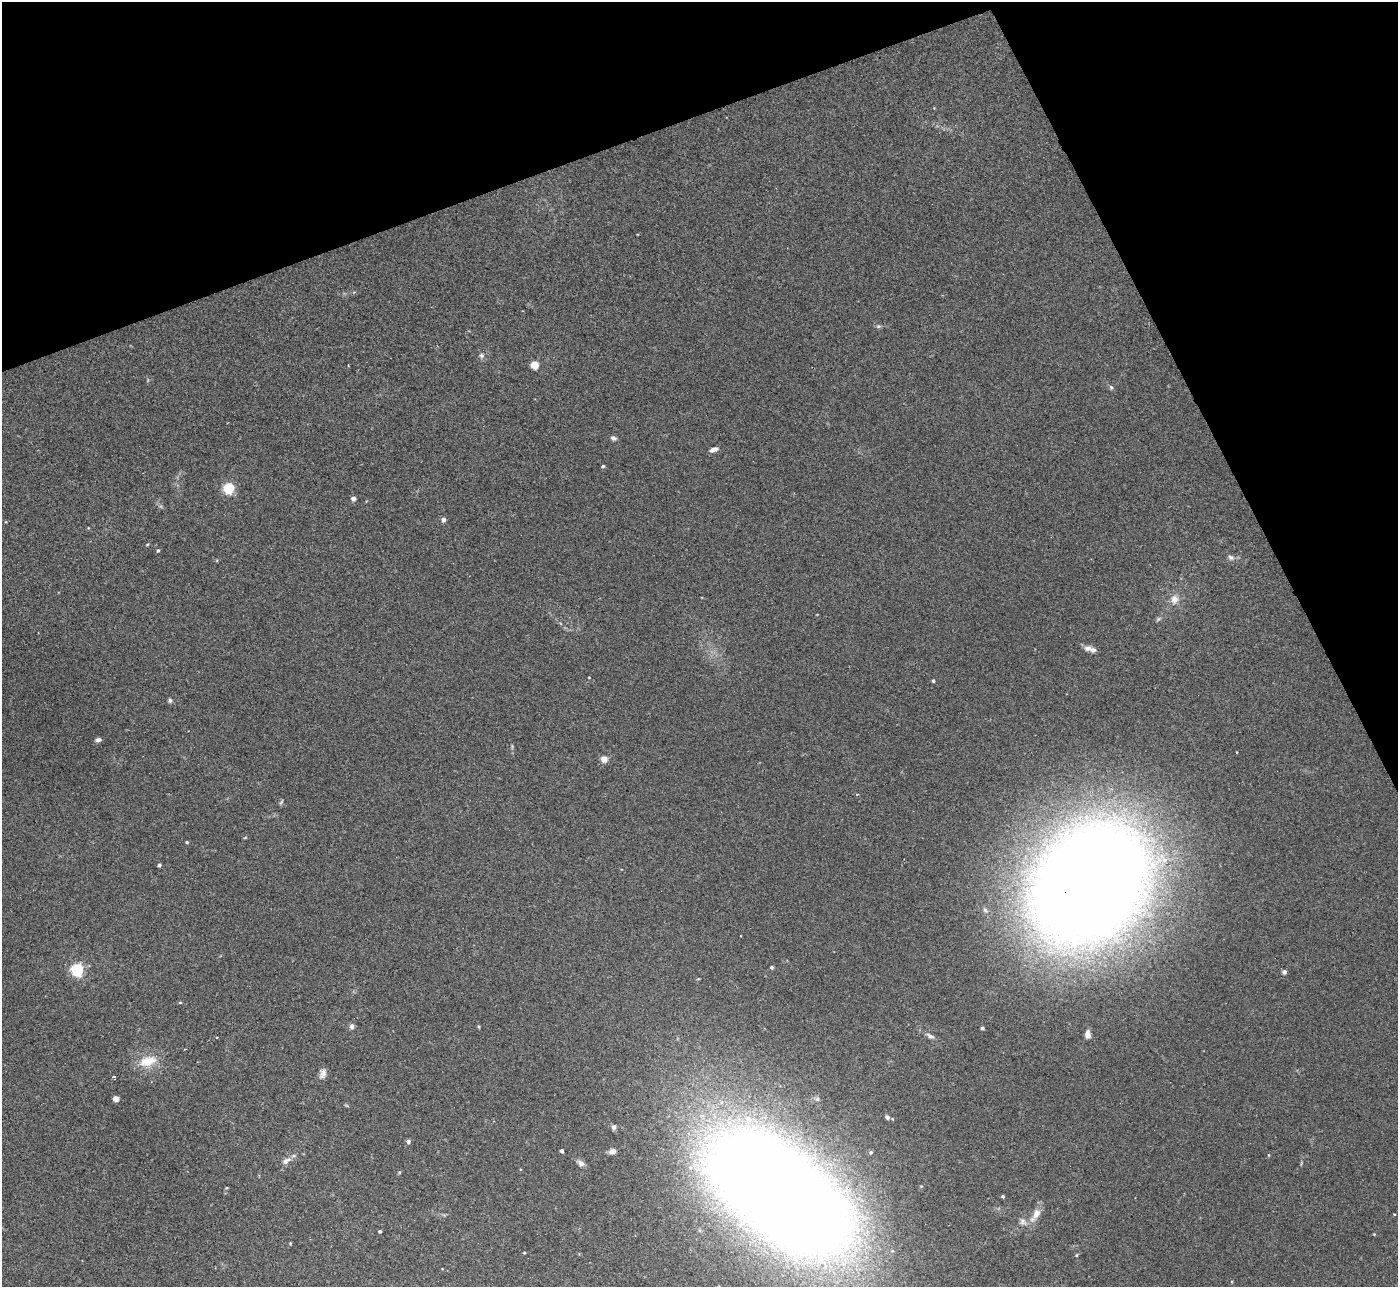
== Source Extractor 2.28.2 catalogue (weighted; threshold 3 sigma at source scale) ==
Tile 3 of 4 x 4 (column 3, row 1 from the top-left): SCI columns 2836-4231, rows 4042-5326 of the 5657 x 5637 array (HDU 1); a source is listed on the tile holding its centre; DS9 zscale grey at full resolution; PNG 1400 x 1289 px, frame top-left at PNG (2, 2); no overlay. Shown black and unused: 19% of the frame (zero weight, under 2 of 3 exposures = <1% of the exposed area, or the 3 px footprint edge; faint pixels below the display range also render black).
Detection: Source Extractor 2.28.2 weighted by HDU 2 'WHT'; one run over the whole footprint, this tile lists its part. Background 0.0422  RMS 0.0074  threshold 0.0332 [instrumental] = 3 sigma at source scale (4.5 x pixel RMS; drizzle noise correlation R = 1.50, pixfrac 1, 0.05/0.05 arcsec/px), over >= 5 px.
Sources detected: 66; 2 too faint to see at this stretch — not listed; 1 inside a brighter listed object's ellipse — not listed separately; the other 63 listed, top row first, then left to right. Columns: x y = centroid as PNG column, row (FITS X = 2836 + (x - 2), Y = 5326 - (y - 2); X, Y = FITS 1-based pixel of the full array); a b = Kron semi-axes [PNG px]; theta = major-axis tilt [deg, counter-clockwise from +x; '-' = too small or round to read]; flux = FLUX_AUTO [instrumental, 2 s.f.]
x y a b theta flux
934 108 4 4 - 0.52
878 326 7 5 18 1.4
481 355 7 7 - 2.2
534 365 5 5 - 26
1111 387 6 5 - 1.4
613 438 8 6 -28 2
713 449 9 5 17 3.9
603 466 4 4 - 1
229 488 5 5 - 73
353 499 7 6 - 2
443 519 5 5 - 2.7
147 545 5 3 - 0.63
158 550 4 4 - 1
1231 557 10 7 -32 2.7
1174 599 10 9 - 6.5
1159 619 7 5 44 1.4
1088 648 11 7 7 3.8
589 677 3 2 - 0.42
933 681 4 3 - 1.3
170 700 6 5 - 1.7
98 740 6 4 17 2.4
604 759 4 4 - 14
245 838 5 3 - 0.69
187 842 4 3 - 0.88
159 865 4 3 - 1.6
1089 884 93 71 49 2300
771 967 4 4 - 1.3
77 970 5 5 - 130
1284 972 4 4 - 3.1
180 1002 5 3 - 0.7
352 1026 5 5 - 2.9
479 1027 4 4 - 0.78
982 1028 4 3 - 2
1088 1034 10 6 -87 3.9
930 1036 12 6 -31 3
216 1037 3 3 - 2.6
185 1049 3 2 - 0.72
148 1061 23 13 14 16
323 1073 12 7 77 3.9
114 1076 4 3 - 1
116 1099 4 4 - 11
817 1099 6 6 - 1.5
346 1105 7 3 -19 0.77
887 1117 5 4 - 2.9
614 1127 8 6 84 1.9
408 1141 4 4 - 2.2
562 1151 4 3 - 2
612 1151 7 5 17 4.4
871 1152 5 4 - 1.2
1268 1155 5 3 - 0.56
286 1161 13 7 30 4.6
581 1163 11 7 -29 3.4
399 1172 4 4 - 0.79
780 1192 118 61 -39 2500
1003 1196 3 3 - 1
1394 1214 3 2 - 0.56
1036 1215 22 9 59 8.3
1023 1222 14 9 -44 4.6
380 1231 3 3 - 1.1
1374 1234 4 3 - 0.52
290 1243 4 3 - 0.64
524 1253 3 3 - 0.63
1076 1255 4 4 - 0.75
Overlapping masked pixels (flux is a lower limit): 1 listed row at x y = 1089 884